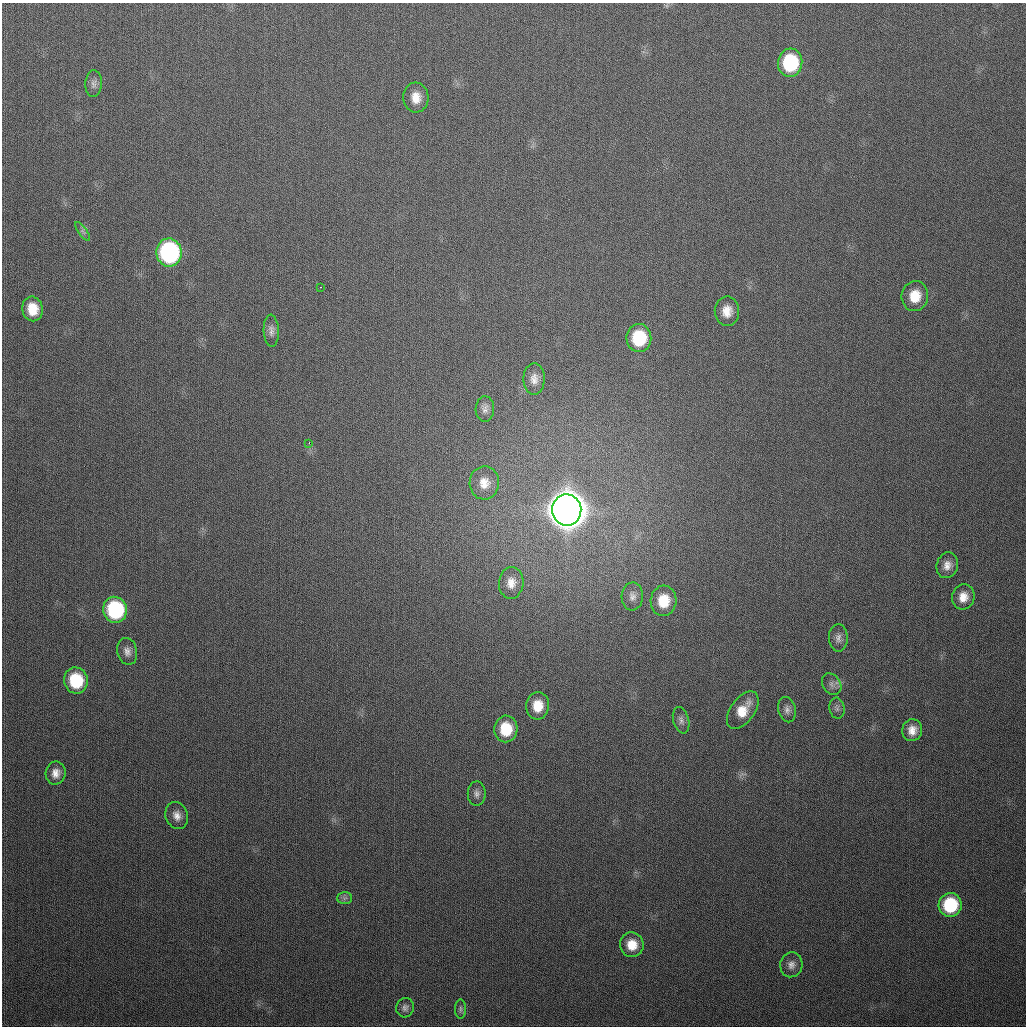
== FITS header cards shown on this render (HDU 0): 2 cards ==
NAXIS1  =                 1024
NAXIS2  =                 1024

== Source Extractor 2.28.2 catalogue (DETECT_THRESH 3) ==
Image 1024 x 1024 px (HDU 0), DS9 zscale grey, 1 PNG px = 1 image px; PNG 1028 x 1028 px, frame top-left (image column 1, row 1024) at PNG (2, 3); each listed source drawn as its Kron ellipse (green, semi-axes under 4 px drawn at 4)
Background 315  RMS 12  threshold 37.2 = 3 sigma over >= 5 px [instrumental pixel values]
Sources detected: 42; all 42 listed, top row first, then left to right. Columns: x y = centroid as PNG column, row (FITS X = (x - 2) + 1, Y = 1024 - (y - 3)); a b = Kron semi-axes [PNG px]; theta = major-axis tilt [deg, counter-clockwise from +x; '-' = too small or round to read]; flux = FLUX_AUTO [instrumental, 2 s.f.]
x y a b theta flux
790 63 14 12 85 6.1e+04
94 84 13 8 86 3.8e+03
416 98 15 12 -86 1.2e+04
83 231 11 3 -55 1.5e+03
169 252 14 12 -82 1.6e+05
320 287 3 2 - 1.2e+03
915 296 15 13 81 1.8e+04
32 309 12 10 -79 1.7e+04
727 311 15 12 89 1.1e+04
271 331 16 7 -87 4.7e+03
639 338 14 12 88 4.2e+04
534 379 15 11 89 7.1e+03
485 409 13 9 87 4.5e+03
309 443 3 2 - 2.3e+03
484 483 16 15 - 1.2e+04
567 510 15 14 - 3.5e+06
947 565 13 10 74 7.2e+03
511 583 16 12 85 9.5e+03
632 596 14 10 86 5.7e+03
963 597 12 11 - 9.9e+03
663 601 15 13 84 2.2e+04
115 610 13 12 - 8.5e+04
838 638 14 9 -88 4.9e+03
127 651 13 10 -77 5.5e+03
76 681 13 12 - 4.1e+04
832 684 12 9 -57 4.7e+03
538 706 14 11 85 1.6e+04
837 708 10 7 -81 3.3e+03
743 710 21 12 54 1.7e+04
787 710 13 8 -77 4.8e+03
681 720 13 8 -75 4.0e+03
506 729 13 11 87 2.7e+04
912 730 11 10 - 8.6e+03
56 773 11 10 - 7.3e+03
477 794 12 9 90 4.3e+03
177 816 14 11 -68 7.2e+03
345 898 7 6 - 2.4e+03
950 905 12 11 - 5.1e+04
632 945 12 11 - 1.5e+04
791 965 12 11 - 5.8e+03
405 1008 10 8 75 3.4e+03
460 1009 9 5 -90 2.3e+03